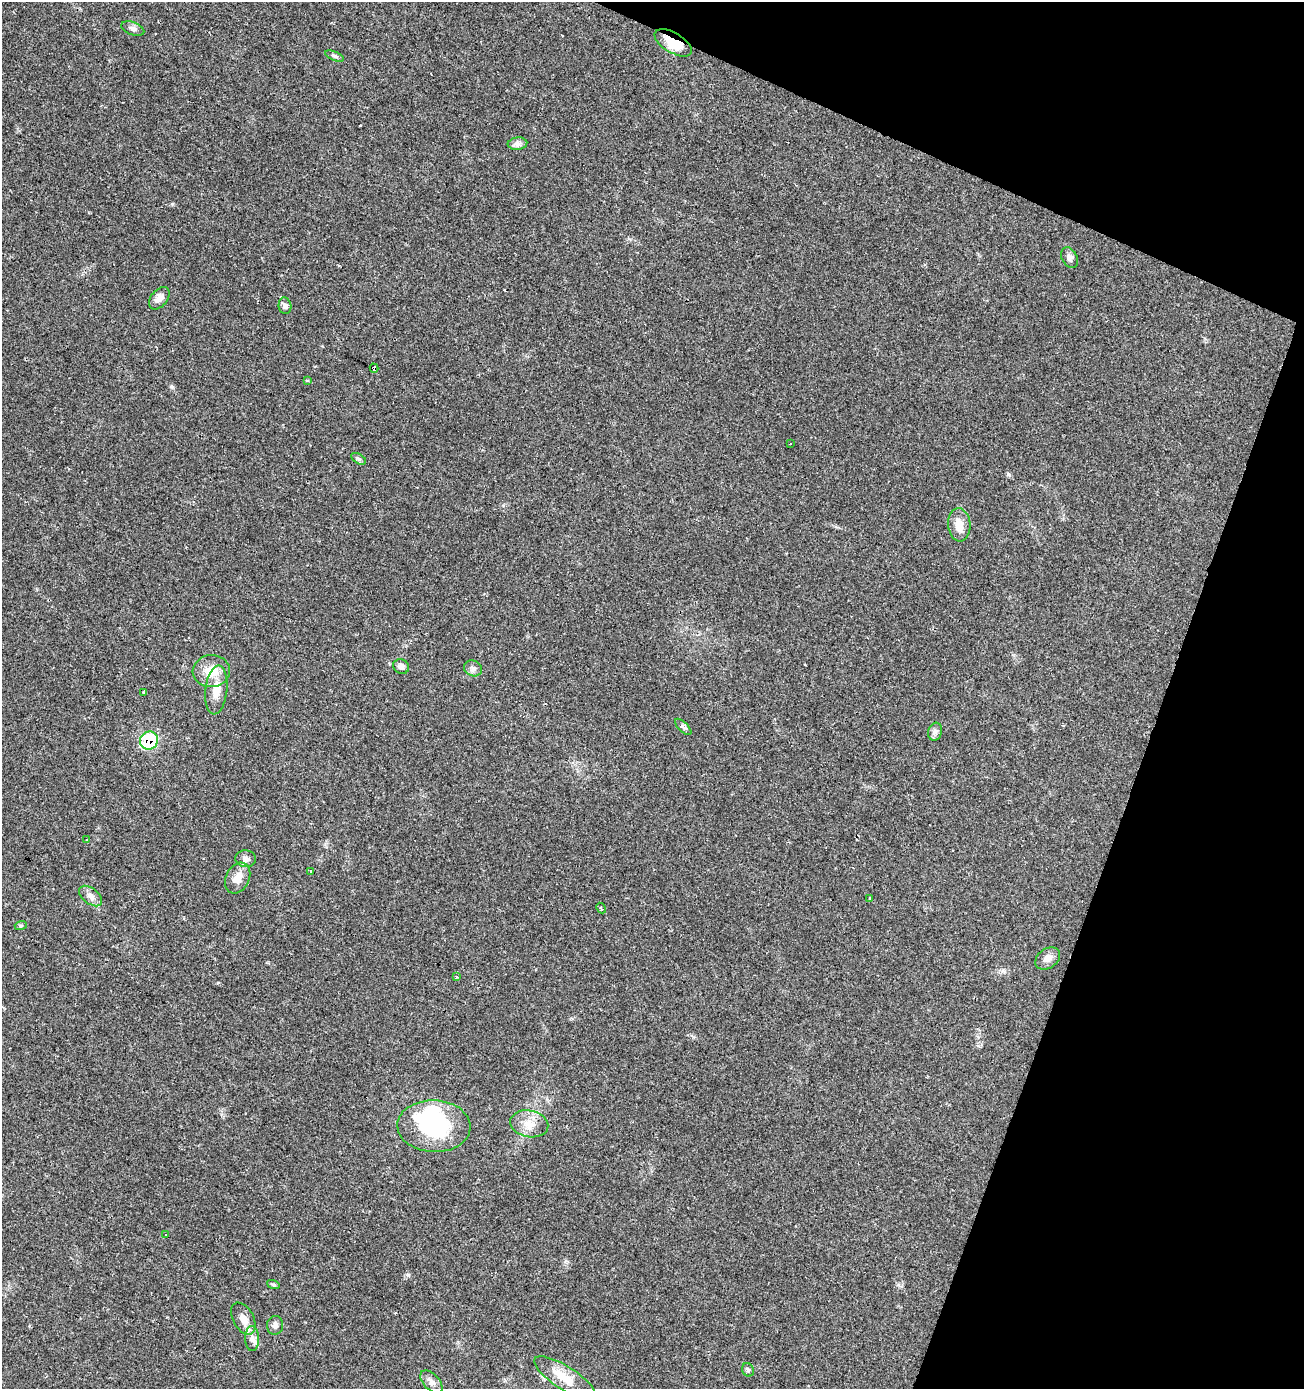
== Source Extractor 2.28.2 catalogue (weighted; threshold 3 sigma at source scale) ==
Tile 8 of 4 x 4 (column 4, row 2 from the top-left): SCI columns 4117-5418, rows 2784-4170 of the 5691 x 5558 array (HDU 1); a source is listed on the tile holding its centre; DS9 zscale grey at full resolution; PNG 1306 x 1391 px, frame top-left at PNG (2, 2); each listed source drawn as its Kron ellipse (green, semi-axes under 4 px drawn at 4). Shown black and unused: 18% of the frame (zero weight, under 2 of 3 exposures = <1% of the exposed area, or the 3 px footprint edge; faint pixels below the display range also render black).
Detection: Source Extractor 2.28.2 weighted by HDU 2 'WHT'; one run over the whole footprint, this tile lists its part. Background 0.0504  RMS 0.0045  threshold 0.0203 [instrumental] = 3 sigma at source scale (4.5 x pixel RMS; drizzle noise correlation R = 1.50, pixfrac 1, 0.0396/0.0396 arcsec/px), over >= 5 px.
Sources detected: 47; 2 inside a brighter object's white glare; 5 cosmic-ray / hot-pixel residue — neither listed nor drawn; the other 40 listed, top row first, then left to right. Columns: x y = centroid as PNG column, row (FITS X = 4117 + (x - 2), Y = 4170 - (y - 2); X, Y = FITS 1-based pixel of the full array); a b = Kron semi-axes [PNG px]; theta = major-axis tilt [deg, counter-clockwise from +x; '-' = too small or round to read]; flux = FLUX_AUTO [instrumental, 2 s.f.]
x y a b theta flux
133 29 12 6 -20 1.7
673 43 21 10 -31 9.6
334 56 10 4 -23 0.92
517 144 10 6 6 1.6
1070 258 11 7 -61 1.8
159 298 13 8 50 3
285 306 8 6 -80 1.5
374 368 4 3 - 17
307 381 4 3 - 0.6
790 444 3 3 - 1.9
359 459 8 4 -31 0.89
959 525 16 11 -85 5.3
401 667 8 7 - 1.8
473 668 9 7 -26 1.8
211 671 19 16 5 8.8
216 690 24 11 83 6.5
143 692 3 3 - 2
683 727 10 4 -45 1.1
935 732 9 6 74 1.7
149 741 9 8 - 27
86 840 4 2 - 0.38
246 859 10 8 -3 2
311 871 3 2 - 0.86
238 878 16 11 62 4.9
90 896 13 7 -38 2.7
870 898 3 3 - 0.51
601 908 5 3 - 0.71
21 925 6 4 18 0.55
1048 958 13 9 35 3
457 977 3 3 - 1.5
529 1124 19 13 -11 6.1
434 1126 36 26 -2 41
165 1235 3 2 - 0.59
273 1284 6 4 -20 0.65
243 1319 17 10 -61 4.3
275 1325 9 8 - 1.8
252 1338 12 7 -89 2.6
748 1370 7 5 -63 0.95
565 1378 36 11 -33 9.1
431 1382 14 8 -46 2.4
Overlapping masked pixels (flux is a lower limit): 3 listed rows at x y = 673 43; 374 368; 149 741
Unlisted compact peaks at least as high as the median listed source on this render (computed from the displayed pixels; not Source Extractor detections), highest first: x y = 408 1275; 172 387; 1008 474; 172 204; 693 1037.